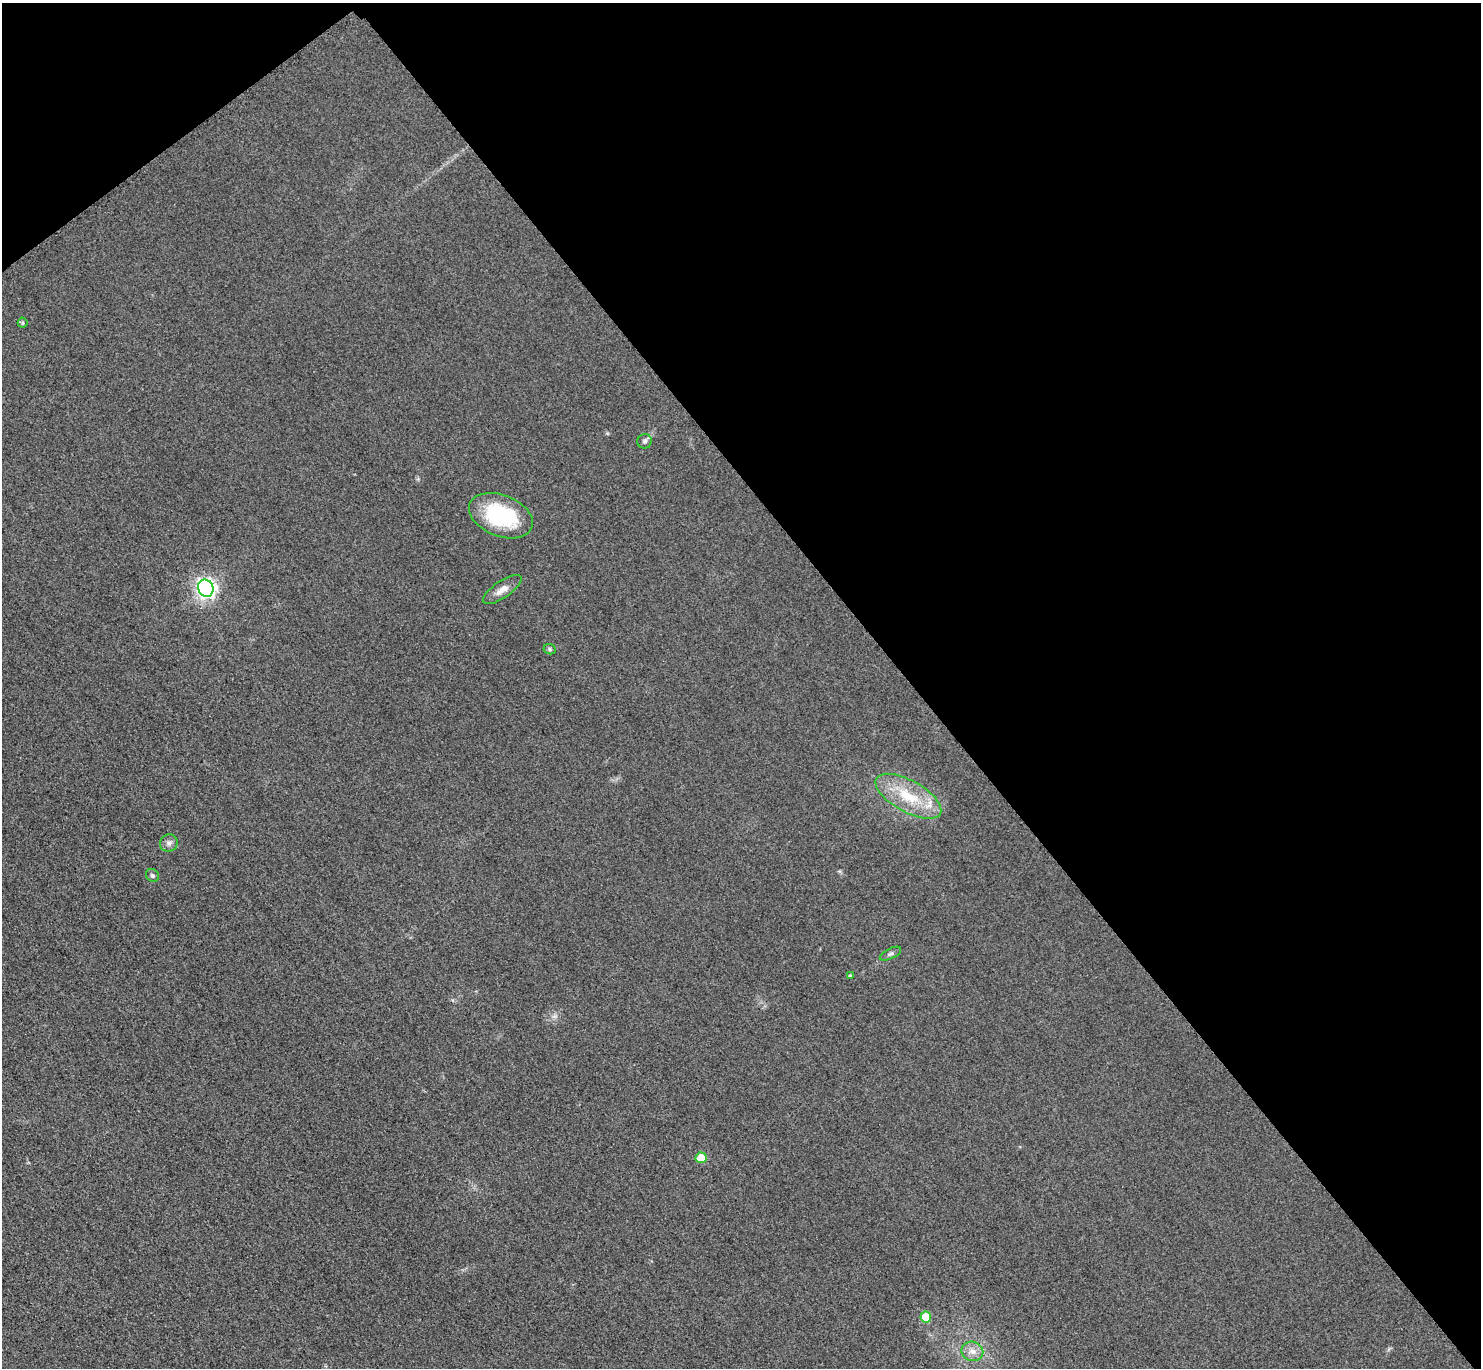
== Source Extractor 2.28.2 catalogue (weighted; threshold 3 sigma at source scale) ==
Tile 3 of 4 x 4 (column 3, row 1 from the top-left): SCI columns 2989-4467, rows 4425-5790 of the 5977 x 5973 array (HDU 1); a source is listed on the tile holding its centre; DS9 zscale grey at full resolution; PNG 1483 x 1370 px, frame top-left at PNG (2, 3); each listed source drawn as its Kron ellipse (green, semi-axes under 4 px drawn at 4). Shown black and unused: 41% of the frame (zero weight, under 3 of 4 exposures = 3% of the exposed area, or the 3 px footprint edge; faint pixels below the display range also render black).
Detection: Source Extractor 2.28.2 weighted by HDU 2 'WHT'; one run over the whole footprint, this tile lists its part. Background 0.0823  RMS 0.019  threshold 0.0873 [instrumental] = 3 sigma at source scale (4.5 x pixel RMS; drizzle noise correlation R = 1.50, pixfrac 1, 0.05/0.05 arcsec/px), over >= 5 px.
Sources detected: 14; all 14 listed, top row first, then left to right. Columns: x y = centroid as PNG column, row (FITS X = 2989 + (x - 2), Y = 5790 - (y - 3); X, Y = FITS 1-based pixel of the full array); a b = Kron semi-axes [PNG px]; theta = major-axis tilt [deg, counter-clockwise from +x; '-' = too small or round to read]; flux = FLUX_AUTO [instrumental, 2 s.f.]
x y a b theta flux
23 323 5 5 - 3.5
645 441 7 7 - 5.9
501 516 33 20 -21 150
206 588 9 7 -67 960
502 590 22 8 35 18
550 649 6 5 - 3.1
908 796 36 16 -29 83
169 843 9 8 - 7.9
152 875 7 6 - 4.1
890 954 12 5 27 5.2
850 976 4 3 - 3.2
701 1158 5 5 - 52
926 1317 5 5 - 64
972 1351 11 9 -20 16